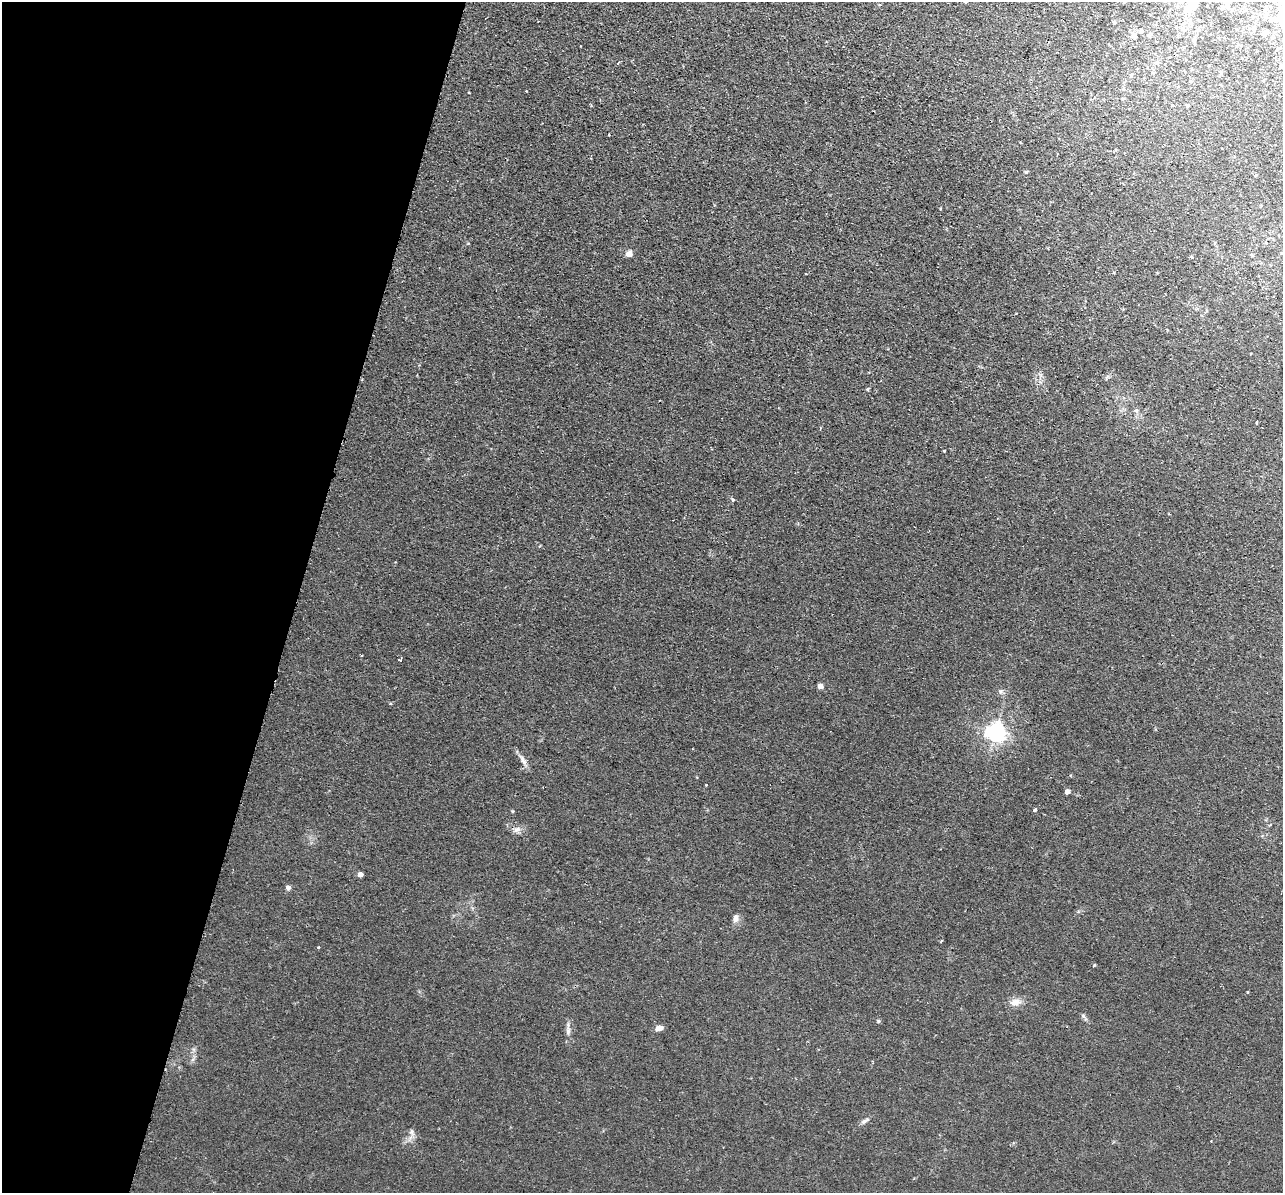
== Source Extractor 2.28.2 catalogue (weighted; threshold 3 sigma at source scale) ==
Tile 9 of 4 x 4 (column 1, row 3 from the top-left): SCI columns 17-1297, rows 1499-2689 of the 5157 x 5256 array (HDU 1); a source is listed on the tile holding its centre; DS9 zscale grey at full resolution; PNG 1285 x 1195 px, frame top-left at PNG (2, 2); no overlay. Shown black and unused: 23% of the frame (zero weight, under 2 of 3 exposures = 3% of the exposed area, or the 3 px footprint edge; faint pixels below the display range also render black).
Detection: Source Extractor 2.28.2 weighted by HDU 2 'WHT'; one run over the whole footprint, this tile lists its part. Background 0.0199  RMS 0.0051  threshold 0.0229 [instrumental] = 3 sigma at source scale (4.5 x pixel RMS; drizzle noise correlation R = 1.50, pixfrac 1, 0.05/0.05 arcsec/px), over >= 5 px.
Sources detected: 40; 1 cosmic-ray / hot-pixel residue — not listed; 1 inside a brighter listed object's ellipse — not listed separately; the other 38 listed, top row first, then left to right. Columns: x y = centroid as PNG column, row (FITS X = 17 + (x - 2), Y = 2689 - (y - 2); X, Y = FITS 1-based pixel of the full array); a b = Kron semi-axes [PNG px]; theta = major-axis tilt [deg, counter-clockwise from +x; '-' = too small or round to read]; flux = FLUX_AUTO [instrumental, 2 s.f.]
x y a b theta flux
1192 5 16 13 32 9
1222 8 6 6 - 1.5
1266 9 7 6 - 1.6
1114 22 5 4 - 0.85
1183 29 12 4 -53 1.6
1141 31 6 5 - 0.89
1265 33 9 5 17 2
1134 35 9 8 - 2.2
1194 41 10 5 -72 1.3
618 63 4 2 - 0.56
1282 66 6 5 - 1.1
1187 105 4 4 - 0.68
609 134 3 2 - 0.55
1026 172 4 4 - 0.64
629 254 7 7 - 2.1
417 375 2 2 - 0.35
867 389 4 4 - 0.49
1136 410 6 4 -42 0.83
1257 422 4 3 - 1.9
944 451 3 3 - 0.62
733 500 5 4 - 0.52
400 660 4 3 - 1
820 686 4 4 - 3.9
996 732 6 6 - 220
523 761 14 6 -53 2.2
1067 792 4 4 - 2.8
1035 810 4 3 - 1.9
517 829 10 6 20 1.9
360 874 4 4 - 2.9
288 887 5 4 - 2.1
735 918 9 7 86 1.8
319 947 3 3 - 0.59
1015 1002 14 9 17 3.3
1083 1016 6 5 - 0.94
878 1021 5 3 - 0.53
659 1028 7 5 17 2.9
568 1032 7 5 74 1.4
864 1122 7 5 41 1.3
Isophote crosses this tile's border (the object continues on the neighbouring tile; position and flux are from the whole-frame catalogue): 2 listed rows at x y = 1192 5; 1282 66
Unlisted compact peaks at least as high as the median listed source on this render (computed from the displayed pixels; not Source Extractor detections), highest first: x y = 1094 965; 411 1132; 512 811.